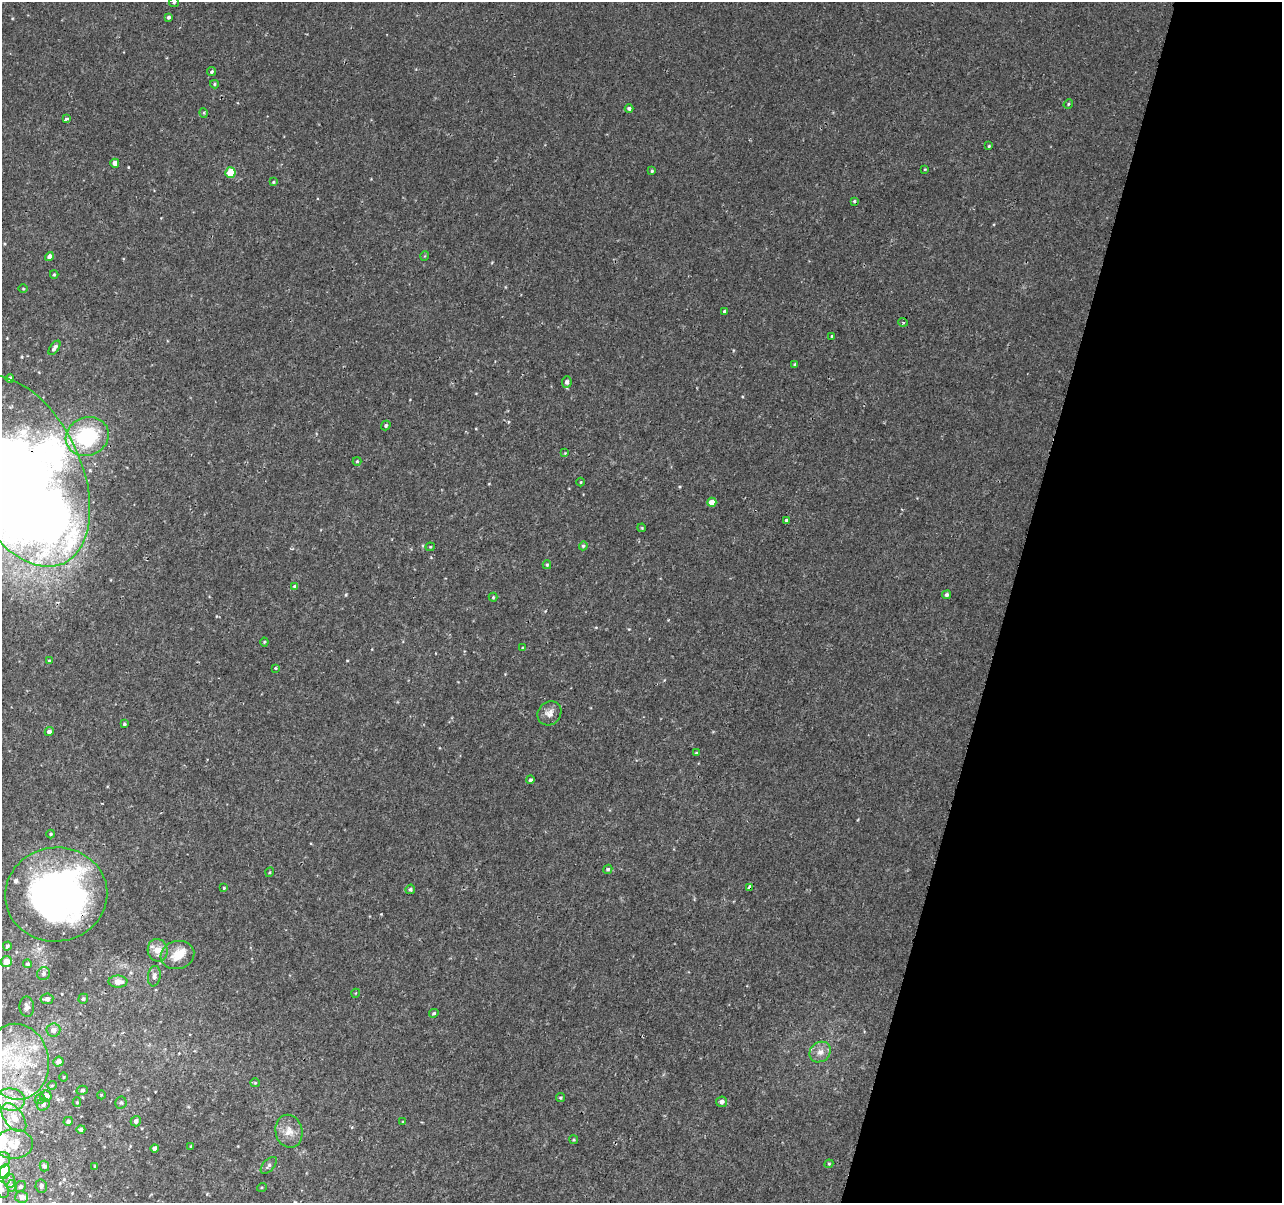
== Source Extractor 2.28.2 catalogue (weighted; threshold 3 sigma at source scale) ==
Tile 8 of 4 x 4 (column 4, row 2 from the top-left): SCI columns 3864-5143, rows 2734-3934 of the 5158 x 5405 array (HDU 1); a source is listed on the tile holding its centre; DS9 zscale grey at full resolution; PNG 1284 x 1205 px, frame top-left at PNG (2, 2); each listed source drawn as its Kron ellipse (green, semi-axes under 4 px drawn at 4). Shown black and unused: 21% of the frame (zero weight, under 2 of 3 exposures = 3% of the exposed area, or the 3 px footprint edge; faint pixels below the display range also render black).
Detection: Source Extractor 2.28.2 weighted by HDU 2 'WHT'; one run over the whole footprint, this tile lists its part. Background 0.00219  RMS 0.0029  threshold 0.013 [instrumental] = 3 sigma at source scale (4.5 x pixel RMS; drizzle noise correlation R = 1.50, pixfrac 1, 0.0396/0.0396 arcsec/px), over >= 5 px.
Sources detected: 120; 1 inside a brighter object's white glare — neither listed nor drawn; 9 inside a brighter listed object's ellipse — not listed separately; the other 110 listed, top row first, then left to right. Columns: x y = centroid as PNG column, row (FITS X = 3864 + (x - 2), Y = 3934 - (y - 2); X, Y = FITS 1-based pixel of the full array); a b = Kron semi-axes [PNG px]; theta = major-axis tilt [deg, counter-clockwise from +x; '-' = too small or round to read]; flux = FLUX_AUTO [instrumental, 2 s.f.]
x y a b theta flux
174 2 5 4 - 0.49
169 17 3 3 - 0.55
212 72 4 4 - 0.77
214 84 4 4 - 0.31
1068 104 5 4 - 0.34
629 108 4 4 - 0.67
204 113 5 3 - 0.27
66 119 4 3 - 0.75
989 146 4 3 - 0.29
115 163 4 4 - 1.4
925 169 4 3 - 0.22
652 171 4 4 - 0.33
230 173 5 5 - 9.6
273 182 4 3 - 0.3
854 201 4 3 - 0.33
425 256 5 3 - 0.23
49 257 4 4 - 1.2
54 274 4 4 - 0.31
23 289 5 3 - 0.25
724 312 4 3 - 1
903 322 5 3 - 0.27
831 336 3 3 - 1.1
54 348 8 4 55 1
795 364 3 3 - 0.46
10 379 4 4 - 0.9
567 382 5 5 - 0.73
386 425 5 4 - 0.5
87 436 22 19 24 24
565 453 4 4 - 0.22
357 461 4 4 - 0.28
21 471 101 59 -65 670
581 482 4 3 - 0.24
712 502 4 4 - 3.7
786 520 3 3 - 0.54
642 528 4 3 - 0.24
583 546 4 4 - 0.49
430 547 4 4 - 0.28
547 565 4 4 - 0.42
295 586 4 4 - 0.48
947 595 4 4 - 0.68
493 597 4 4 - 0.37
264 642 4 4 - 0.31
523 648 4 3 - 0.3
49 661 4 4 - 0.33
276 668 3 3 - 0.35
549 713 13 11 47 2
124 724 4 3 - 0.44
49 732 4 4 - 1.2
696 753 3 3 - 0.29
530 780 4 3 - 0.5
51 834 4 4 - 0.33
608 869 5 4 - 0.47
270 872 5 3 - 0.28
749 887 4 3 - 1.5
224 888 3 3 - 0.32
410 889 5 4 - 0.59
56 895 51 47 7 130
7 946 4 3 - 0.58
158 950 11 10 - 3
177 955 17 14 15 4.2
6 962 5 5 - 2.6
27 964 4 4 - 0.55
44 974 7 6 - 0.89
154 976 10 6 82 1.1
118 982 9 6 -1 2.2
356 993 4 3 - 0.21
47 999 6 5 - 1.1
83 999 5 4 - 0.49
27 1007 10 7 -86 1.5
434 1013 5 4 - 0.46
53 1030 7 6 - 1.6
820 1052 11 9 40 2.1
17 1062 38 32 -82 23
58 1062 5 5 - 1.6
64 1077 4 3 - 0.22
255 1083 5 4 - 0.32
52 1085 5 3 - 0.24
82 1090 5 4 - 0.65
101 1095 4 3 - 0.21
46 1096 5 5 - 2.9
560 1098 4 4 - 0.38
11 1099 14 11 -6 4.6
40 1099 5 4 - 0.46
77 1102 5 4 - 0.36
722 1102 5 5 - 1.1
121 1103 6 5 - 0.54
43 1104 7 6 - 0.91
14 1118 16 9 -54 3.5
68 1121 4 4 - 0.76
136 1121 5 5 - 1
403 1122 4 4 - 0.27
81 1129 4 4 - 0.67
289 1131 17 13 -77 3.3
574 1140 4 3 - 0.26
13 1144 19 14 1 5.4
191 1146 3 2 - 0.19
155 1148 4 4 - 1.1
2 1160 9 7 31 1.5
829 1164 4 4 - 0.3
269 1165 10 5 47 0.83
44 1166 5 5 - 0.66
95 1166 4 3 - 0.34
5 1172 7 5 73 16
9 1181 7 6 - 0.82
12 1186 5 5 - 0.82
20 1186 6 5 - 0.66
41 1186 6 6 - 0.81
262 1187 5 3 - 0.29
2 1190 9 6 -57 0.94
22 1197 6 6 - 1.6
Overlapping masked pixels (flux is a lower limit): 3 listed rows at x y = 21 471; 749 887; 56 895
Isophote crosses this tile's border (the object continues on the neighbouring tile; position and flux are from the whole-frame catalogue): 5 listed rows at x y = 174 2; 21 471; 2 1160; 5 1172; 2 1190